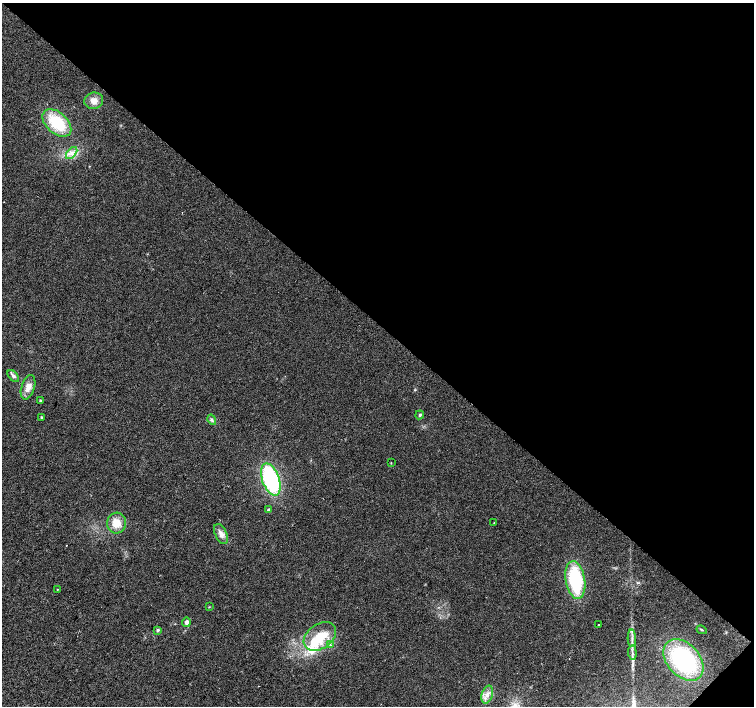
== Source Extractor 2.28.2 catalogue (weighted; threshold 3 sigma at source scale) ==
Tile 8 of 4 x 4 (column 4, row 2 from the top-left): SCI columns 4516-6019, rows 3047-4454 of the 6019 x 6028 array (HDU 1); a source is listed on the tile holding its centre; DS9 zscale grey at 2 x 2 block average (1 PNG px = mean of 2 x 2 image px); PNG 756 x 708 px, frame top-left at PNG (2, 3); each listed source drawn as its Kron ellipse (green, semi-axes under 4 px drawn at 4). Shown black and unused: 46% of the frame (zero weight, under 2 of 3 exposures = <1% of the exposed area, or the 3 px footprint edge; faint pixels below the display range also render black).
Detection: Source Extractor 2.28.2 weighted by HDU 2 'WHT'; one run over the whole footprint, this tile lists its part. Background 0.021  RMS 0.006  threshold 0.0272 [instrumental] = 3 sigma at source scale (4.5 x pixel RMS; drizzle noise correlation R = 1.50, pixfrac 1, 0.0396/0.0396 arcsec/px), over >= 5 px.
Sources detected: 31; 1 inside a brighter object's white glare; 1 cosmic-ray / hot-pixel residue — neither listed nor drawn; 1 inside a brighter listed object's ellipse — not listed separately; the other 28 listed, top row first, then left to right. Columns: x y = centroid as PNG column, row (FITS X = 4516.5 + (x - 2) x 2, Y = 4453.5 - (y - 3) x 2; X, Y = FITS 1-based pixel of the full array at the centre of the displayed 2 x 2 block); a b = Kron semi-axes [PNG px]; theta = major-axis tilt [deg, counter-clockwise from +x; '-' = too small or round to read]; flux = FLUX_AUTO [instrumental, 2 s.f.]
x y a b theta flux
94 101 9 8 - 11
57 123 17 10 -42 60
72 153 7 3 48 5.2
13 376 7 4 -49 3.6
28 387 13 6 72 12
40 400 3 2 - 1.5
420 415 4 3 - 2.1
41 417 2 2 - 1.7
212 420 5 4 - 2.7
391 463 3 2 - 0.62
271 479 17 8 -70 160
269 510 3 2 - 3.4
116 523 10 9 - 19
494 523 2 2 - 0.66
221 534 11 5 -64 8.2
575 580 19 9 -80 100
57 589 2 2 - 0.77
209 607 3 2 - 0.79
186 622 5 4 - 4.4
599 625 2 2 - 5.6
158 630 4 3 - 1.8
702 630 5 2 - 1.5
320 636 18 12 35 40
632 638 9 2 -88 4
330 645 3 3 - 1.6
632 653 7 2 -85 3
683 660 24 16 -48 170
487 694 9 5 73 8.5
Diffuse or blended objects may show on this block-average render without a row.